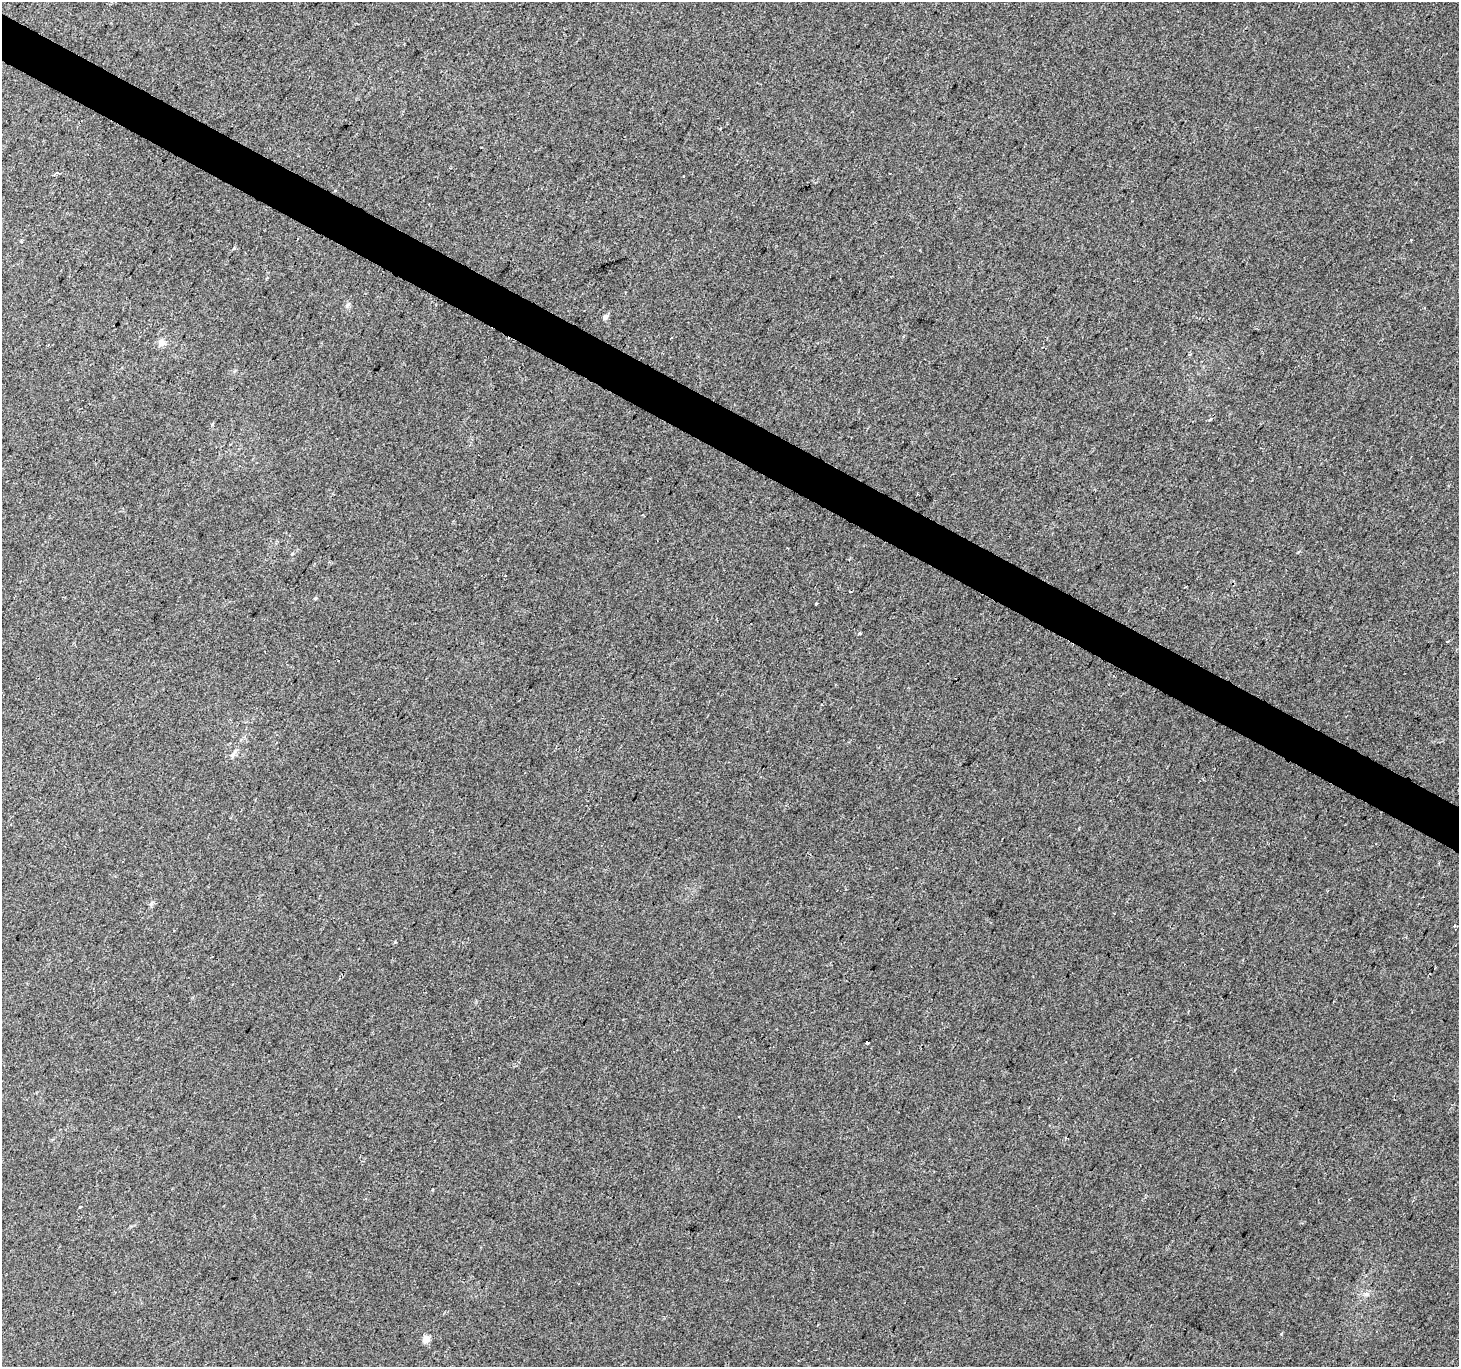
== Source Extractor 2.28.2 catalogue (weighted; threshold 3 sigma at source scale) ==
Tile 11 of 4 x 4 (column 3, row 3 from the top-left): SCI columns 2921-4377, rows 1626-2990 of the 5833 x 5915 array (HDU 1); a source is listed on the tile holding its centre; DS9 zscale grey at full resolution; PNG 1461 x 1369 px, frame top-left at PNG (2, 2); no overlay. Shown black and unused: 3% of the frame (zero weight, under 2 of 3 exposures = <1% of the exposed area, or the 3 px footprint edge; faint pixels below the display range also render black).
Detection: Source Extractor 2.28.2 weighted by HDU 2 'WHT'; one run over the whole footprint, this tile lists its part. Background 0.0134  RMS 0.0059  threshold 0.0267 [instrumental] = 3 sigma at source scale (4.5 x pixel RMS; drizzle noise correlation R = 1.50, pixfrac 1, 0.0396/0.0396 arcsec/px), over >= 5 px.
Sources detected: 18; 2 cosmic-ray / hot-pixel residue — not listed; the other 16 listed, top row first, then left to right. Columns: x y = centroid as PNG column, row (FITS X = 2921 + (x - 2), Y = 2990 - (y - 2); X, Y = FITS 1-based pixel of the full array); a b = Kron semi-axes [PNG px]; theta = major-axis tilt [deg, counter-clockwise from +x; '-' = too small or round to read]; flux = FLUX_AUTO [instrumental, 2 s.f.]
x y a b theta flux
58 173 10 4 3 1.1
684 176 3 3 - 2.4
1410 239 3 3 - 0.89
605 317 6 5 - 2.4
162 342 11 7 -73 2.7
292 554 5 4 - 0.57
851 592 3 2 - 0.56
315 598 4 4 - 0.57
816 603 3 3 - 1
1447 642 3 3 - 0.59
232 756 6 5 - 1.2
151 904 8 5 64 1.3
1454 926 3 3 - 0.84
867 1042 3 3 - 23
80 1206 3 2 - 0.51
426 1339 5 4 - 12
Overlapping masked pixels (flux is a lower limit): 1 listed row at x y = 867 1042
Unlisted compact peaks at least as high as the median listed source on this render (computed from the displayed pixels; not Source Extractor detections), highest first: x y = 1281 1334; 860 633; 347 306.